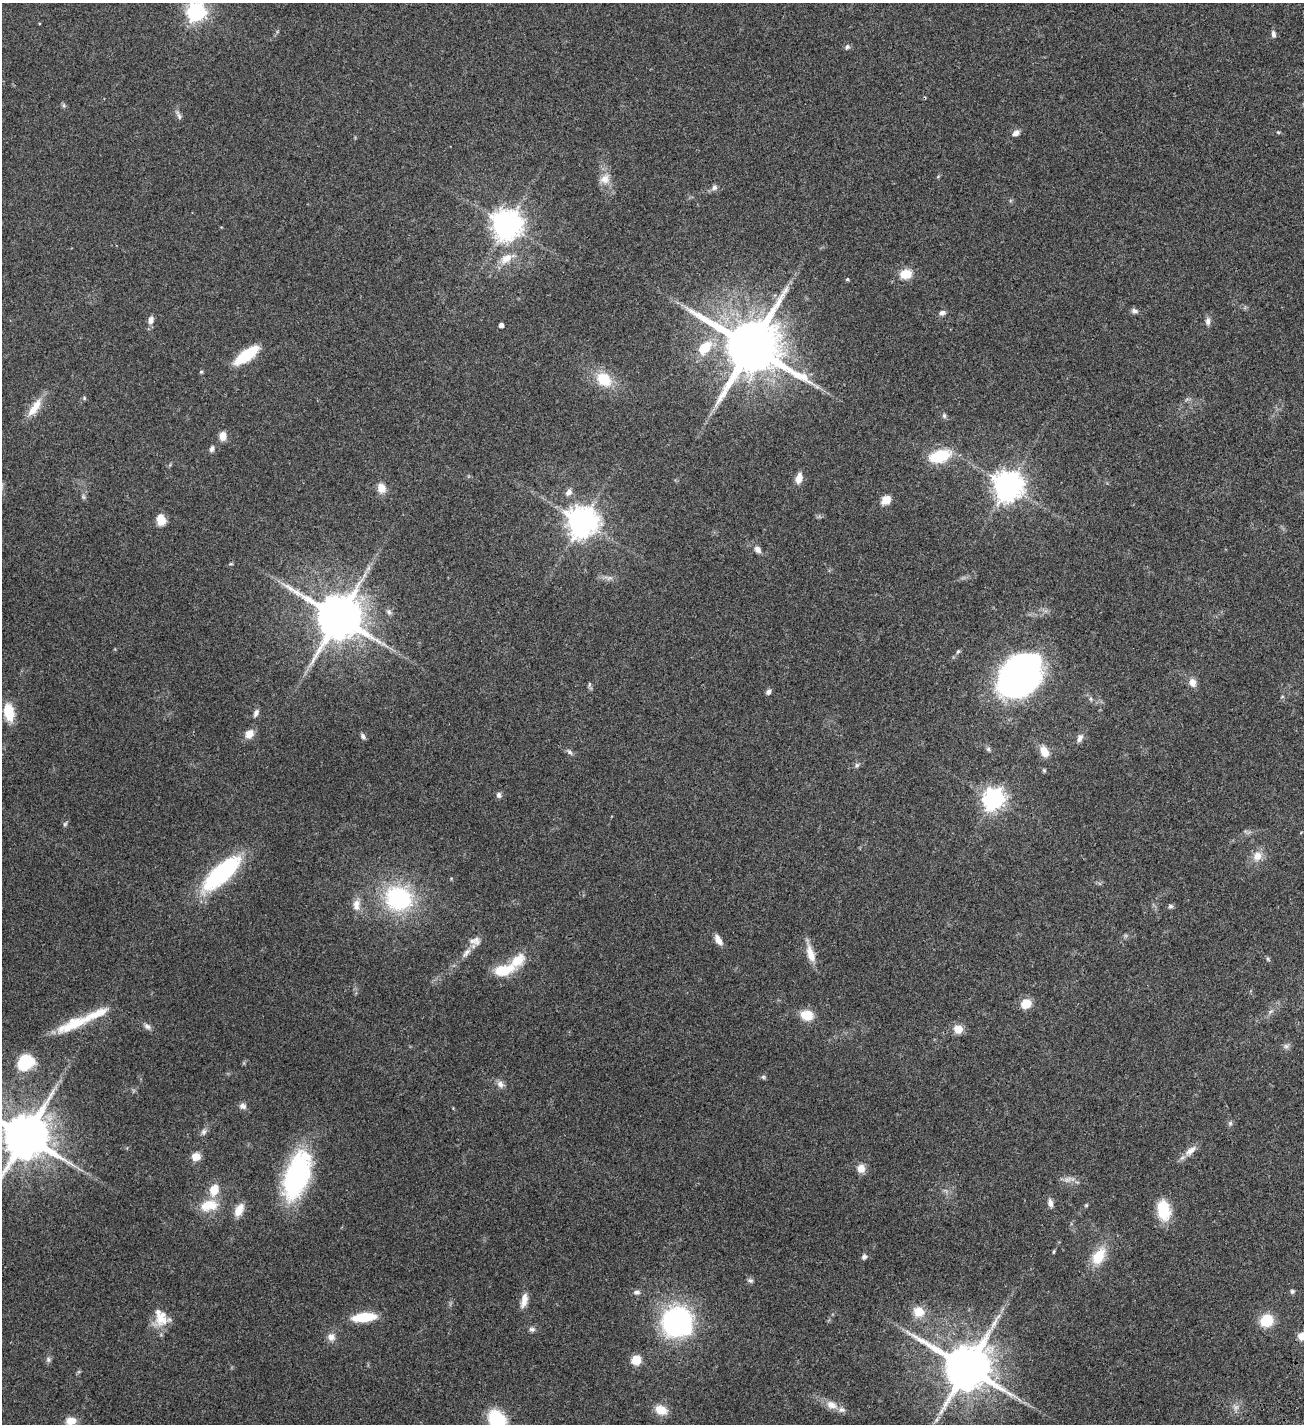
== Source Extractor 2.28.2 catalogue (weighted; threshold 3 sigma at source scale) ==
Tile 6 of 4 x 4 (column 2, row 2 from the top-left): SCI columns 1686-2987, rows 3054-4475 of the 6104 x 6102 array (HDU 1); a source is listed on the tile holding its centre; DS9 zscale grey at full resolution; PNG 1306 x 1426 px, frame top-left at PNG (2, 3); no overlay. Shown black and unused: <1% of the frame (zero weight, under 3 of 4 exposures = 13% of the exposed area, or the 3 px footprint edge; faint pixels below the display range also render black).
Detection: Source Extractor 2.28.2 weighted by HDU 2 'WHT'; one run over the whole footprint, this tile lists its part. Background 0.0821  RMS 0.0062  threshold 0.0277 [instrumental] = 3 sigma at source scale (4.5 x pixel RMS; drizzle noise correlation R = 1.50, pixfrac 1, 0.05/0.05 arcsec/px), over >= 5 px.
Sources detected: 128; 2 too faint to see at this stretch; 1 inside a brighter object's white glare — not listed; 4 inside a brighter listed object's ellipse — not listed separately; the other 121 listed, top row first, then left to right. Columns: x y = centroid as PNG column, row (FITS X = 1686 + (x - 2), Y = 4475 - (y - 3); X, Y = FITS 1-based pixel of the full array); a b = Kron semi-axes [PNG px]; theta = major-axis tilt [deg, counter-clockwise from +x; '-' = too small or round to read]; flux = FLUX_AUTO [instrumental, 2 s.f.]
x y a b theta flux
196 12 7 7 - 260
1273 34 9 6 -81 1.8
847 47 7 5 46 1.4
179 115 15 5 -69 1.9
1278 132 5 4 - 0.6
1016 133 9 7 32 2.7
605 179 14 12 43 5.9
714 187 8 7 - 1.9
507 225 9 9 - 850
506 258 19 12 41 8.6
906 274 14 11 10 8.8
847 279 4 4 - 0.83
1134 311 9 6 -19 1.8
942 313 9 6 19 2.1
151 320 9 7 74 3.1
1208 321 11 7 89 2.3
501 325 4 4 - 2.7
751 347 17 15 -30 4700
705 348 21 13 47 16
246 355 21 7 36 37
201 372 5 5 - 0.68
604 379 17 13 -41 17
84 398 5 5 - 0.78
36 405 20 10 57 8.4
944 416 8 6 -74 1.3
223 436 10 8 89 4.6
212 449 8 6 62 1.7
940 456 17 9 15 30
799 478 12 7 78 5.5
1008 486 9 9 - 880
381 488 12 10 -63 5.6
569 492 10 7 54 2.8
886 500 11 8 39 6.1
161 520 10 8 -76 8.1
582 522 9 9 - 940
758 549 9 7 -51 2.8
231 564 5 3 - 0.56
365 575 7 4 70 1.5
609 578 9 5 18 1.9
389 612 8 7 - 1.7
339 617 13 12 - 2900
958 651 7 4 53 0.99
1017 674 45 34 55 190
1192 682 10 8 -70 4.4
589 684 8 4 81 1
768 692 6 5 - 1.8
1282 697 5 3 - 0.53
9 712 18 10 -80 15
256 713 10 6 66 2.4
249 734 11 9 55 5.9
363 736 8 5 -59 1.6
1080 738 12 7 65 2.7
988 749 7 5 -47 1.1
569 752 10 5 -48 1.5
1044 752 13 9 -64 6.8
857 765 6 6 - 1.2
1044 770 6 4 -68 0.77
499 795 8 6 -90 1.7
993 799 8 7 - 390
65 824 7 5 54 1
1257 856 13 11 61 6.1
221 873 39 14 42 80
398 898 25 22 -17 67
356 905 16 10 84 5.2
1170 906 7 5 -2 1.2
718 940 12 6 -56 4.6
475 941 17 10 -4 4.3
466 953 17 7 50 3.9
810 954 24 9 -74 8.2
1268 959 7 4 -46 0.85
517 960 20 13 41 12
503 970 20 10 12 19
1026 1004 10 9 - 9.7
1271 1011 8 3 19 1.1
807 1015 10 8 -15 14
74 1024 52 13 23 22
147 1026 10 7 -35 2.1
958 1029 9 9 - 7.2
1286 1046 7 7 - 1.6
26 1062 18 15 40 23
763 1077 6 5 - 1
500 1084 11 8 -54 2.8
243 1106 9 7 -16 2.4
1230 1123 7 5 69 1.2
204 1132 9 7 45 1.9
25 1136 16 12 -33 3100
1190 1151 18 8 40 5.1
196 1157 9 8 - 5.6
861 1168 9 8 - 5.6
297 1175 50 23 71 87
1067 1180 13 7 26 2.9
214 1190 11 8 70 10
1050 1203 11 6 -80 2.7
209 1205 25 15 11 13
1086 1205 5 4 - 0.75
239 1210 16 9 62 6.5
1163 1210 24 15 -80 17
1054 1252 5 3 - 0.72
1099 1256 20 12 59 16
864 1257 8 6 45 1.7
750 1280 7 6 - 1.4
1292 1291 6 5 - 1
637 1292 8 6 4 2
524 1300 19 8 77 5.2
919 1312 13 12 - 9.1
364 1317 18 7 6 26
161 1318 20 19 - 11
1267 1320 11 10 - 17
677 1322 20 19 - 140
532 1329 9 6 -16 1.6
1302 1336 8 7 - 6.9
331 1337 10 10 - 3.5
48 1359 8 6 -76 1.5
636 1360 9 8 - 9.3
967 1368 14 13 - 3200
831 1405 15 10 -22 5.8
1236 1407 8 7 - 2.2
661 1410 14 10 -23 8.5
497 1420 17 14 -52 39
936 1420 9 4 55 1.9
71 1421 11 8 5 6.5
Isophote crosses this tile's border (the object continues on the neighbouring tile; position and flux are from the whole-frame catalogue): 4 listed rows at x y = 196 12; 25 1136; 1302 1336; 497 1420